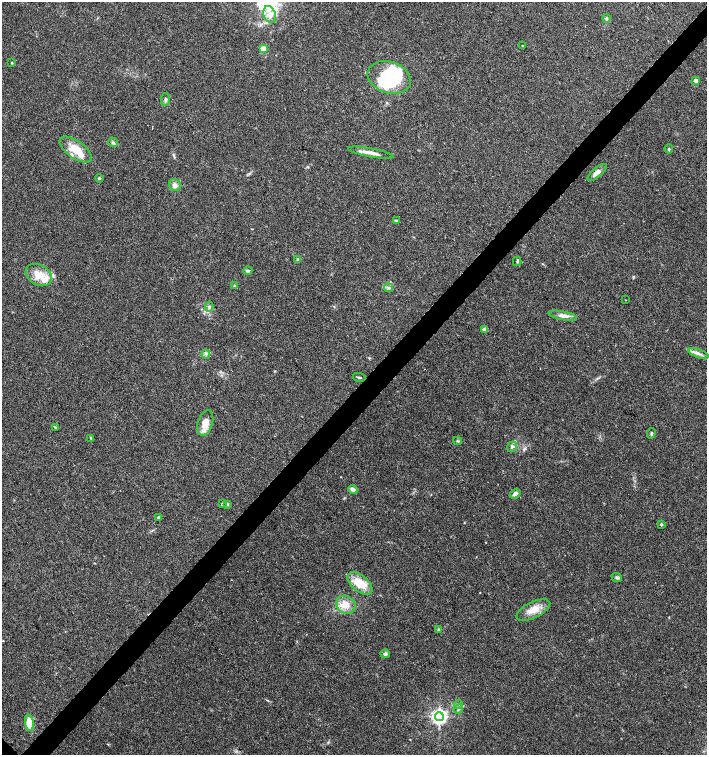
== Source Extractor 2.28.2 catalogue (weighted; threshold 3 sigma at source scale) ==
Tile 10 of 4 x 4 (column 2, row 3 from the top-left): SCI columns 1568-2976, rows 1509-3013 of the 6020 x 6026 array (HDU 1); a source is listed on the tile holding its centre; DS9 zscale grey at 2 x 2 block average (1 PNG px = mean of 2 x 2 image px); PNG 709 x 757 px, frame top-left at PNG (2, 2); each listed source drawn as its Kron ellipse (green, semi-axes under 4 px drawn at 4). Shown black and unused: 4% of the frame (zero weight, under 3 of 4 exposures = <1% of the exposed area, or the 3 px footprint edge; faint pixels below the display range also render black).
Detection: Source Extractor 2.28.2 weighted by HDU 2 'WHT'; one run over the whole footprint, this tile lists its part. Background 0.0333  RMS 0.0033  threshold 0.0149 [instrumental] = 3 sigma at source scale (4.5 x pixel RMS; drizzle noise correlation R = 1.50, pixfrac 1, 0.0396/0.0396 arcsec/px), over >= 5 px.
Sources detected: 57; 1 inside a brighter object's white glare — neither listed nor drawn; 5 inside a brighter listed object's ellipse — not listed separately; the other 51 listed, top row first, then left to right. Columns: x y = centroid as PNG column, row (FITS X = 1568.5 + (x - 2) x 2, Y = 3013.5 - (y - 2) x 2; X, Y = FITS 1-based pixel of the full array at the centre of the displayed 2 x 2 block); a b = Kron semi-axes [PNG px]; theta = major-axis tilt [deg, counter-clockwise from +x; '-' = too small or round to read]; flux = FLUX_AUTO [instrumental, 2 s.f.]
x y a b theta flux
270 15 9 6 -69 5.7
606 19 4 4 - 1.2
523 46 3 2 - 0.51
263 49 3 3 - 13
12 63 3 2 - 0.64
389 77 22 15 -19 44
696 80 2 2 - 7
166 99 6 4 84 1.6
113 142 5 2 - 1.1
76 149 19 8 -35 18
669 149 4 3 - 0.81
371 153 23 4 -11 5.9
597 172 12 4 40 4.7
99 178 4 3 - 0.91
175 185 6 5 - 3.3
396 220 3 2 - 0.53
298 259 4 3 - 0.84
517 262 4 2 - 0.79
248 271 4 4 - 1.4
39 275 14 10 -30 12
234 286 4 3 - 0.87
388 288 4 2 - 0.94
626 300 2 2 - 0.31
209 307 5 4 - 1.5
563 316 14 4 -10 4.4
485 330 3 3 - 5.4
699 353 10 3 -21 3
206 354 4 2 - 1.1
359 377 6 2 -13 0.92
205 423 13 7 72 9.4
55 428 3 3 - 0.58
651 433 5 3 - 0.95
91 438 4 3 - 0.82
457 441 4 2 - 0.75
512 447 5 4 - 1.8
353 490 5 3 - 5.3
515 494 6 4 30 3
222 504 3 3 - 0.79
228 504 3 3 - 0.76
159 517 4 4 - 1.1
661 524 3 2 - 1.3
617 577 5 3 - 1.2
360 583 15 8 -39 18
346 605 10 8 -37 8.6
533 610 18 8 25 10
439 630 4 3 - 1.1
385 654 5 4 - 1.6
458 705 4 2 - 1
458 709 5 3 - 1.2
439 716 4 4 - 240
29 723 8 4 -82 13